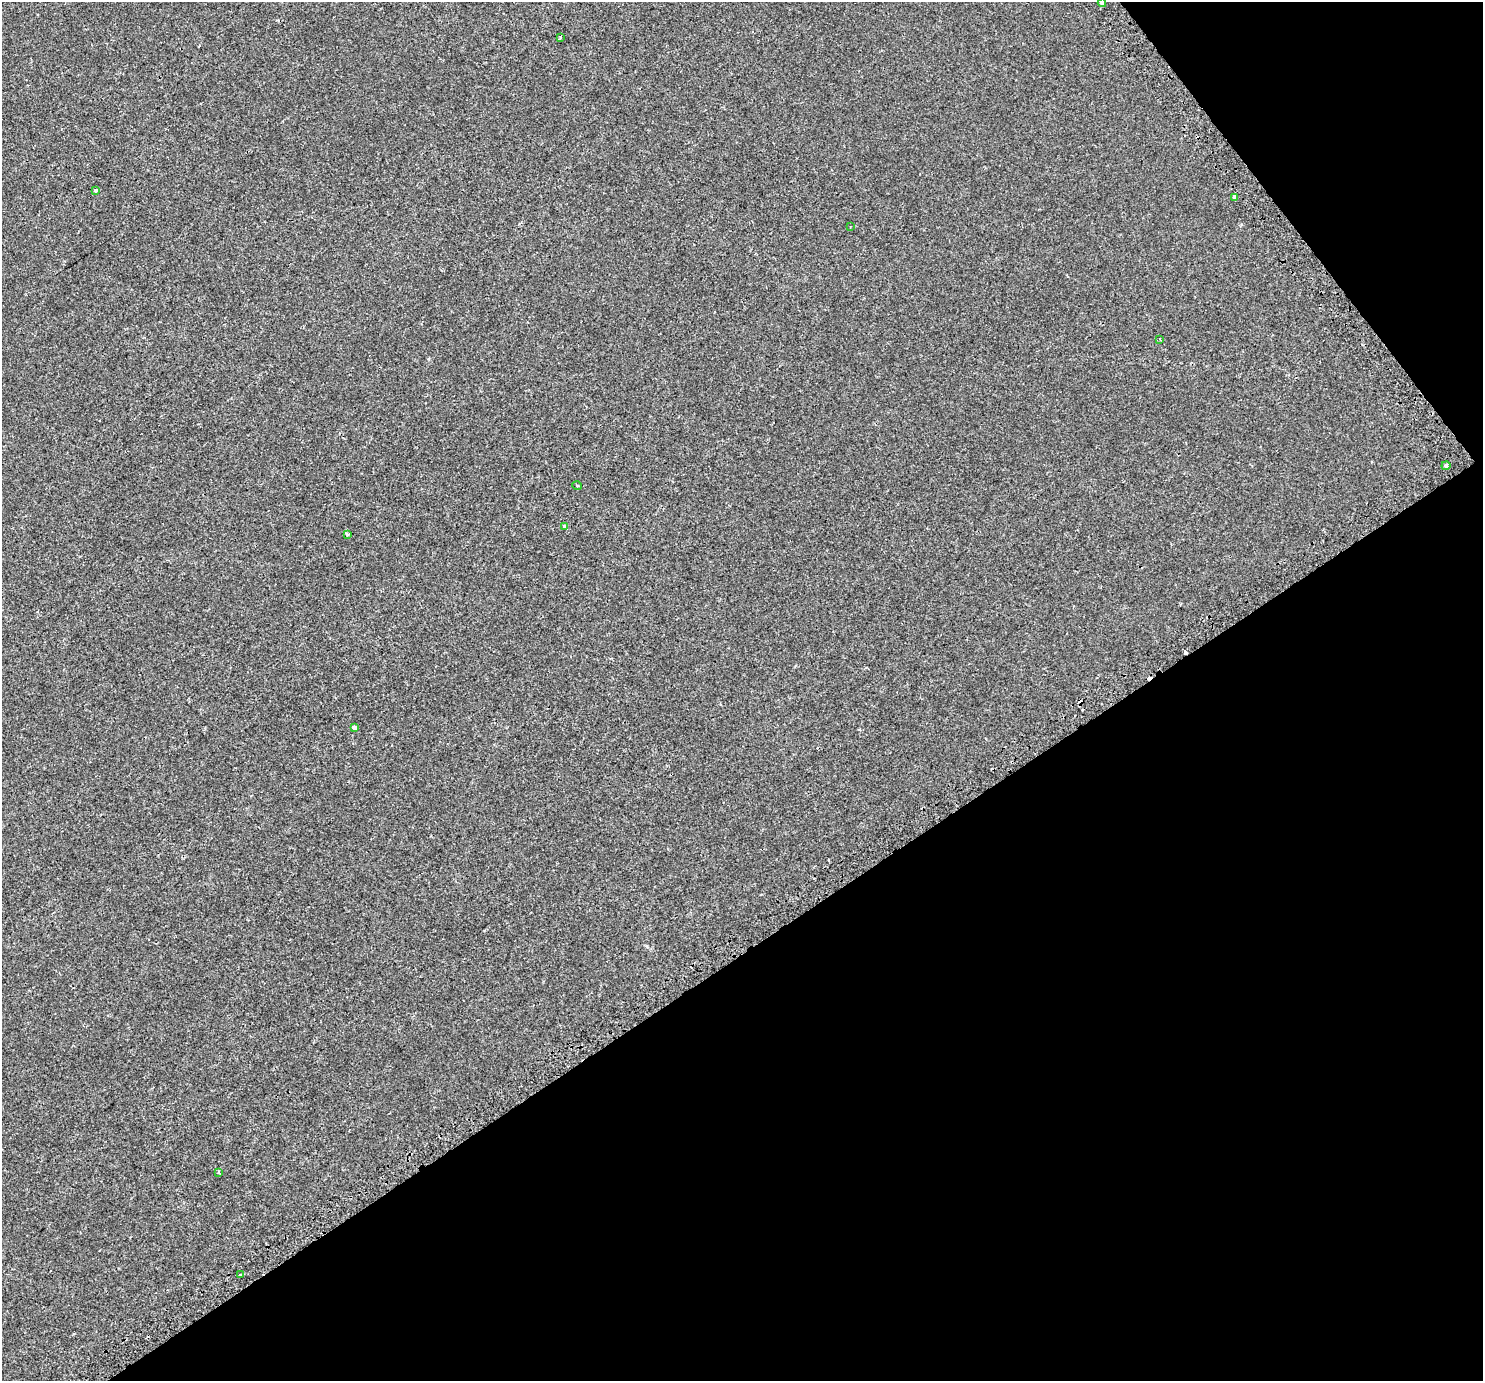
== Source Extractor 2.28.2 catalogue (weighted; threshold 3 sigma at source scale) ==
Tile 12 of 4 x 4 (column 4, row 3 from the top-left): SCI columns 4504-5984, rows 1569-2947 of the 6034 x 5956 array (HDU 1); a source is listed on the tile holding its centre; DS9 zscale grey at full resolution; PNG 1485 x 1383 px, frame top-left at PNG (2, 2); each listed source drawn as its Kron ellipse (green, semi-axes under 4 px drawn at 4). Shown black and unused: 35% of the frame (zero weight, under 2 of 3 exposures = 3% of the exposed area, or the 3 px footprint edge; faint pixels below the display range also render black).
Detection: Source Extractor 2.28.2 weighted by HDU 2 'WHT'; one run over the whole footprint, this tile lists its part. Background -2.08e-05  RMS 0.0026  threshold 0.0119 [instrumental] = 3 sigma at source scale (4.5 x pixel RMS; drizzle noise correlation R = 1.50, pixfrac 1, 0.0396/0.0396 arcsec/px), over >= 5 px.
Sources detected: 16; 3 cosmic-ray / hot-pixel residue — neither listed nor drawn; the other 13 listed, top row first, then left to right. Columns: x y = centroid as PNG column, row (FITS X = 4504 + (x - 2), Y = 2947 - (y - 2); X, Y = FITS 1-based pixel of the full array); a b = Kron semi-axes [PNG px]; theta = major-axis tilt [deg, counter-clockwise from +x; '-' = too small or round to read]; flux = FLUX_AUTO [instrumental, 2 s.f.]
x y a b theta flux
1102 3 4 4 - 0.37
560 37 4 4 - 0.29
95 190 3 3 - 1.4
1235 198 4 3 - 1.3
850 227 4 2 - 0.16
1160 339 3 2 - 0.28
1446 466 4 3 - 1.4
577 486 5 3 - 0.24
565 526 4 3 - 2.3
348 534 4 3 - 0.55
355 727 4 3 - 2.8
219 1172 4 2 - 0.4
240 1275 3 3 - 1.4
Overlapping masked pixels (flux is a lower limit): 1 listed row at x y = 1446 466